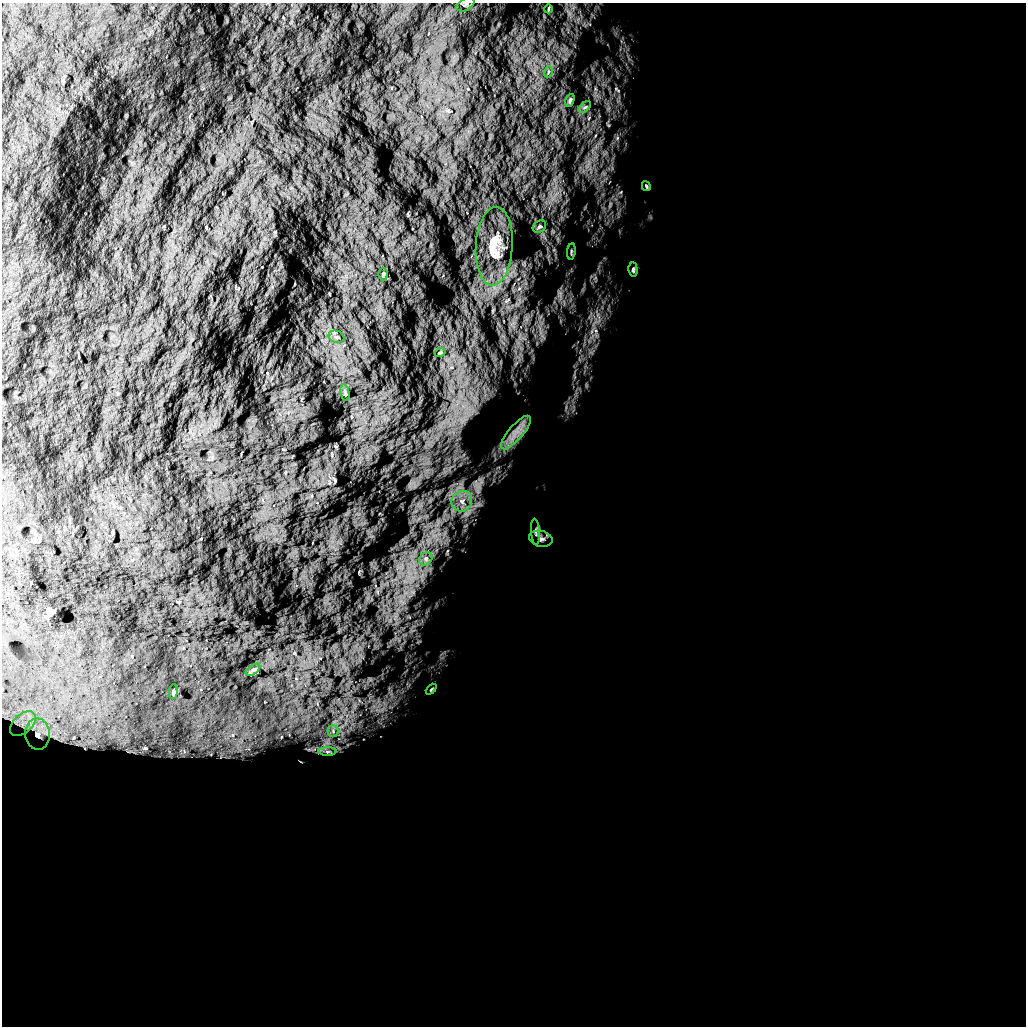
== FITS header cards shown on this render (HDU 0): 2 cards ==
NAXIS1  =                 1024 /
NAXIS2  =                 1024 /

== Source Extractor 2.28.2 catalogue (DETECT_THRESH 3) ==
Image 1024 x 1024 px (HDU 0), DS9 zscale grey, 1 PNG px = 1 image px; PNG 1028 x 1028 px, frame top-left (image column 1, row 1024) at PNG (2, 3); each listed source drawn as its Kron ellipse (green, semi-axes under 4 px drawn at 4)
Background 5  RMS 950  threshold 2840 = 3 sigma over >= 5 px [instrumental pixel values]
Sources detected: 26; all 26 listed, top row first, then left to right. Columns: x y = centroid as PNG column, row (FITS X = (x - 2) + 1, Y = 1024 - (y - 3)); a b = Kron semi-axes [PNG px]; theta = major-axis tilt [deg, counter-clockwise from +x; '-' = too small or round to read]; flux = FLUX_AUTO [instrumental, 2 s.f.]
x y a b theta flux
465 4 9 6 29 1.6e+05
548 9 4 2 - 4.5e+04
548 72 5 3 - 5.9e+04
570 100 7 4 70 1.0e+05
585 107 7 4 44 1.1e+05
646 186 5 3 - 6.6e+04
539 227 7 5 35 1.2e+05
494 246 39 18 87 1.8e+06
571 252 8 3 82 7.6e+04
633 270 7 4 -85 1.1e+05
383 274 6 5 - 9.0e+04
336 337 8 6 -20 1.7e+05
440 353 5 3 - 5.4e+04
345 393 8 4 -78 1.1e+05
516 432 21 7 49 7.9e+05
462 501 11 10 - 6.1e+05
535 532 13 4 -86 1.6e+05
541 539 12 8 -14 2.7e+05
426 559 7 6 - 1.9e+05
253 670 8 4 36 1.4e+05
431 689 6 3 45 6.7e+04
173 691 7 3 85 6.5e+04
23 724 15 9 43 7.4e+05
333 731 6 5 - 1.5e+05
37 734 16 12 -87 8.2e+05
327 752 9 4 0 1.6e+05
At the frame edge (FLAGS 8, measured only in part): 1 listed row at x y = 465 4